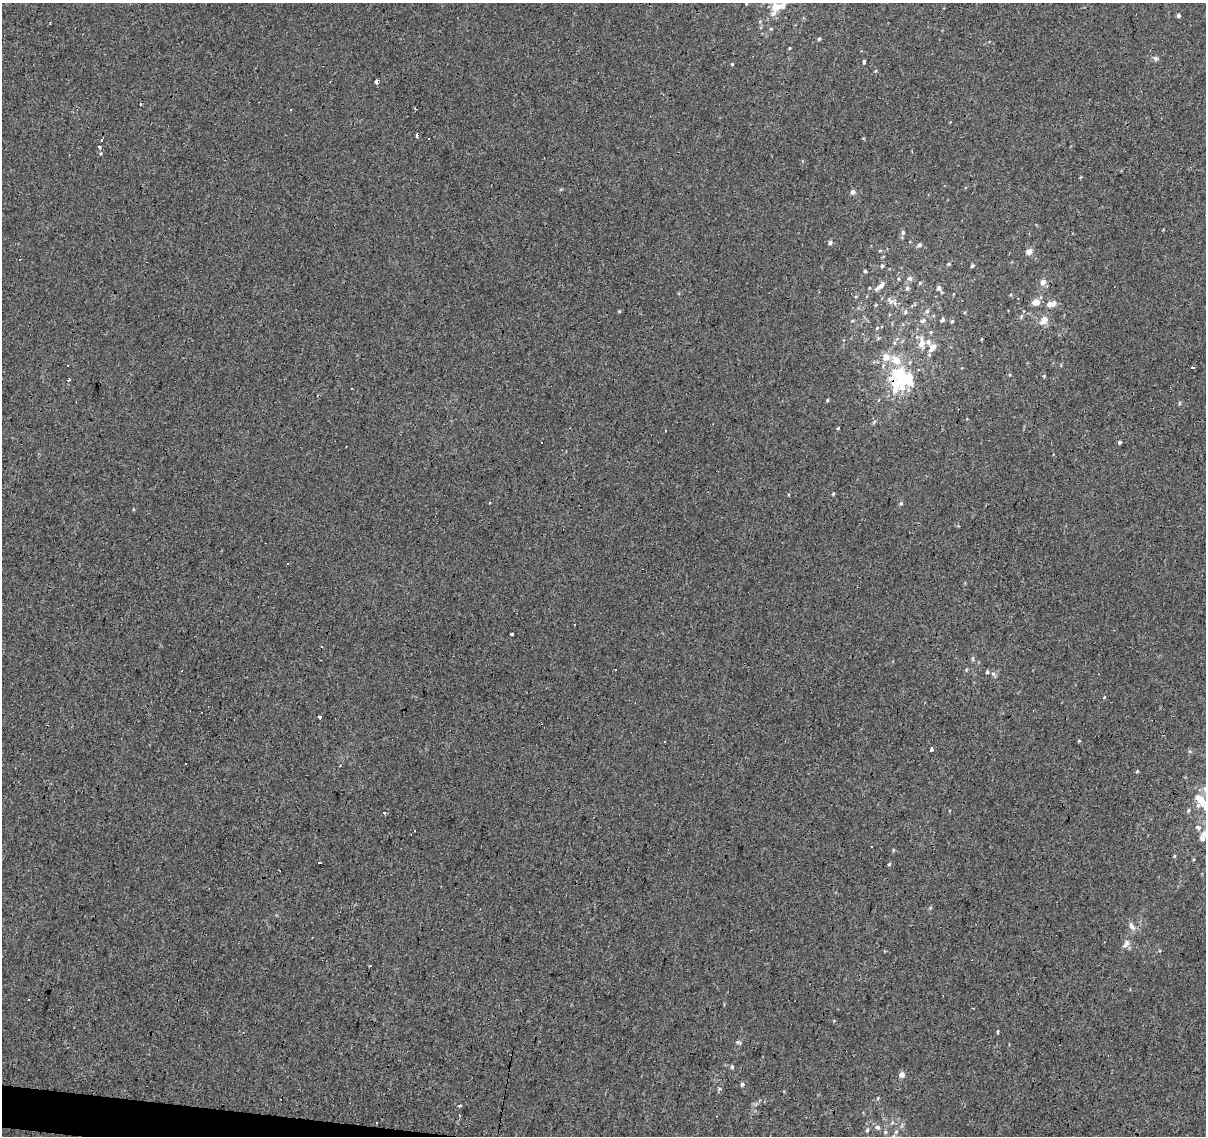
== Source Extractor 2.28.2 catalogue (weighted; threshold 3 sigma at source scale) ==
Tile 7 of 4 x 4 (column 3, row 2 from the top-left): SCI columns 2411-3614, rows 2488-3621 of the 4824 x 5035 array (HDU 1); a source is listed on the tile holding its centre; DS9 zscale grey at full resolution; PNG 1208 x 1138 px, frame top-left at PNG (2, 3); no overlay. Shown black and unused: <1% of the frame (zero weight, under 3 of 4 exposures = <1% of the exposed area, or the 3 px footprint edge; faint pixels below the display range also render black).
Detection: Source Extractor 2.28.2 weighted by HDU 2 'WHT'; one run over the whole footprint, this tile lists its part. Background -0.00146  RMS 0.0033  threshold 0.0146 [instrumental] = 3 sigma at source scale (4.5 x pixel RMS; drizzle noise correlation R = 1.50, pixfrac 1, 0.0396/0.0396 arcsec/px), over >= 5 px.
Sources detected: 126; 17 cosmic-ray / hot-pixel residue — not listed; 8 inside a brighter listed object's ellipse — not listed separately; the other 101 listed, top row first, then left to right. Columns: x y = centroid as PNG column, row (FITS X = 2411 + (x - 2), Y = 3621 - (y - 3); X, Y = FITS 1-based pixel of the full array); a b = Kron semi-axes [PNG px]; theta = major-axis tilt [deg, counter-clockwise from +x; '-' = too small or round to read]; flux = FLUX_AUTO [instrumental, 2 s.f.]
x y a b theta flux
746 3 8 4 84 0.49
776 7 12 7 14 5.9
1178 16 4 4 - 0.88
771 29 5 4 - 0.36
819 39 4 3 - 0.54
789 48 4 3 - 0.33
1156 58 8 6 1 0.86
864 62 3 3 - 6
732 64 4 4 - 0.33
875 71 5 3 - 0.31
377 82 3 3 - 5.8
141 104 3 2 - 0.49
291 109 3 3 - 1.3
415 109 4 2 - 0.34
429 138 3 3 - 0.46
102 140 3 3 - 0.35
99 147 3 3 - 1.7
100 154 3 3 - 1.1
1081 177 5 3 - 0.28
853 192 5 5 - 1.3
903 232 7 5 78 0.72
830 243 5 4 - 1.1
919 245 6 4 54 0.87
880 251 5 3 - 0.38
1029 252 5 5 - 2.9
948 264 4 4 - 0.37
882 266 5 5 - 0.57
972 266 4 4 - 0.64
865 271 4 4 - 0.5
898 279 5 3 - 0.36
909 279 8 7 - 1.1
1043 282 6 5 - 2
920 283 5 5 - 0.38
880 286 16 5 41 2.1
907 288 6 5 - 0.72
938 288 5 5 - 1.3
890 301 15 9 -16 2.2
1036 302 9 8 - 2.3
1051 304 13 6 13 2.1
619 311 4 4 - 0.33
927 311 7 5 73 0.81
905 312 7 5 75 0.73
942 320 4 4 - 0.92
1044 320 9 6 52 3.2
923 321 9 6 20 1.1
952 321 4 3 - 0.52
877 328 5 4 - 0.49
931 332 6 4 45 0.43
921 343 13 7 89 3
932 348 7 5 49 3.7
886 357 11 11 - 3.4
67 365 3 3 - 3.7
1193 367 3 3 - 4
1010 375 4 4 - 0.33
1044 376 4 4 - 0.33
901 377 25 19 -83 26
69 380 4 3 - 0.38
351 389 3 2 - 0.3
827 400 4 4 - 0.35
1180 403 6 3 70 0.38
838 428 3 3 - 0.91
1120 442 5 5 - 0.56
833 494 5 4 - 0.4
901 503 6 5 - 0.56
287 564 3 2 - 0.32
575 625 3 3 - 0.5
512 634 3 3 - 4.1
321 647 3 3 - 2.2
973 659 6 4 -89 0.47
966 670 6 3 73 0.35
987 672 4 4 - 0.64
993 674 7 5 -43 0.74
1104 697 5 3 - 0.28
320 716 3 3 - 12
1079 741 4 4 - 0.38
931 749 4 3 - 15
341 766 3 2 - 0.39
1137 771 4 3 - 0.31
1200 799 17 12 -60 7
1188 810 6 5 - 0.52
384 813 3 3 - 0.69
1198 827 10 6 -27 1.1
1204 834 9 7 35 1.7
893 850 5 4 - 0.33
1174 856 4 4 - 0.36
889 864 5 4 - 0.4
1132 926 14 6 -58 1.6
1126 944 13 7 57 1.7
884 951 3 2 - 0.46
28 999 3 3 - 0.53
998 1031 5 3 - 0.36
738 1042 8 5 -22 0.62
732 1067 6 5 - 0.52
902 1074 5 5 - 2.5
742 1084 5 5 - 0.64
719 1089 6 5 - 0.57
878 1098 4 4 - 0.37
459 1105 3 3 - 1.2
877 1127 7 6 - 0.9
867 1130 6 4 60 0.52
885 1132 5 5 - 0.52
Overlapping masked pixels (flux is a lower limit): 3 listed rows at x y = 377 82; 932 348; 901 377
Isophote crosses this tile's border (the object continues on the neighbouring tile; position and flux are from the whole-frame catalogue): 4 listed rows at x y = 746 3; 776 7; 1200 799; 1204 834